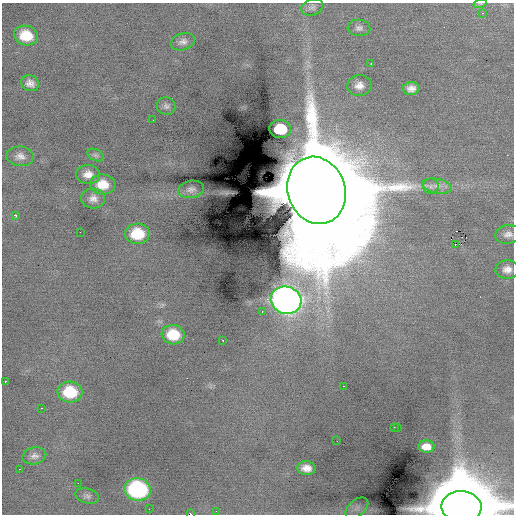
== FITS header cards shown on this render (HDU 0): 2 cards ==
NAXIS1  =                  512 / Axis length
NAXIS2  =                  512 / Axis length

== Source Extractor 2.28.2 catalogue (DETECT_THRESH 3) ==
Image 512 x 512 px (HDU 0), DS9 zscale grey, 1 PNG px = 1 image px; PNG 516 x 516 px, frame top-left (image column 1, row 512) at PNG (2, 3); each listed source drawn as its Kron ellipse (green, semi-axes under 4 px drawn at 4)
Background -0.198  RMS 0.92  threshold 2.77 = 3 sigma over >= 5 px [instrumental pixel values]
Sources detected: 51; all 51 listed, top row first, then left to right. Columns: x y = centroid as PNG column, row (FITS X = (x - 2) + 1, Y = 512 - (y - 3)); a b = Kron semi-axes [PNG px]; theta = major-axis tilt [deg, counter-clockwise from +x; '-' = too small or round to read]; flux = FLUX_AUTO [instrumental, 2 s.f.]
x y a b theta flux
480 4 7 4 18 1.0e+02
312 7 11 8 17 2.5e+02
483 13 3 3 - 8.7e+01
359 28 11 8 -5 2.8e+02
26 36 12 9 -13 1.6e+03
183 42 12 8 17 3.2e+02
371 64 3 2 - 5.0e+02
30 83 9 7 -21 3.9e+02
359 86 12 10 7 5.4e+02
411 88 8 6 3 4.0e+02
166 106 9 8 - 2.1e+02
153 120 2 2 - 4.7e+01
280 129 11 9 -4 3.4e+03
96 155 9 5 -26 1.6e+02
20 156 13 10 -8 4.3e+02
88 174 12 9 -3 6.1e+02
103 184 13 10 -4 1.1e+03
431 186 8 8 - 2.4e+02
437 186 15 7 -11 4.5e+02
191 189 13 8 10 3.2e+02
316 190 34 28 -72 2.4e+06
93 198 12 10 -2 4.2e+02
15 215 3 3 - 6.9e+02
80 232 3 2 - 4.5e+01
137 234 12 10 1 2.0e+03
508 234 13 9 8 3.9e+02
455 244 3 2 - 3.7e+02
507 269 11 9 4 4.5e+02
286 300 15 13 -14 4.8e+04
262 311 3 2 - 2.0e+02
173 335 11 9 -8 1.8e+03
223 340 2 2 - 2.1e+02
5 381 3 2 - 3.4e+02
343 386 2 2 - 4.3e+02
70 392 12 10 -4 2.4e+03
41 408 2 2 - 3.7e+02
394 427 2 2 - 1.3e+02
398 428 3 2 - 1.6e+02
337 441 2 2 - 4.1e+01
426 447 8 6 -5 1.4e+03
34 456 12 8 12 3.1e+02
306 468 9 7 -4 5.3e+02
19 469 3 2 - 3.2e+02
78 483 2 2 - 5.2e+02
138 489 13 11 -8 9.2e+03
87 496 12 7 -16 2.5e+02
462 507 20 15 -2 1.1e+06
357 508 13 8 40 3.7e+02
149 509 2 2 - 2.1e+02
216 511 2 2 - 9.1e+01
191 514 2 2 - 1.6e+03
At the frame edge (FLAGS 8, measured only in part): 3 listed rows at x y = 480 4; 462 507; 191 514